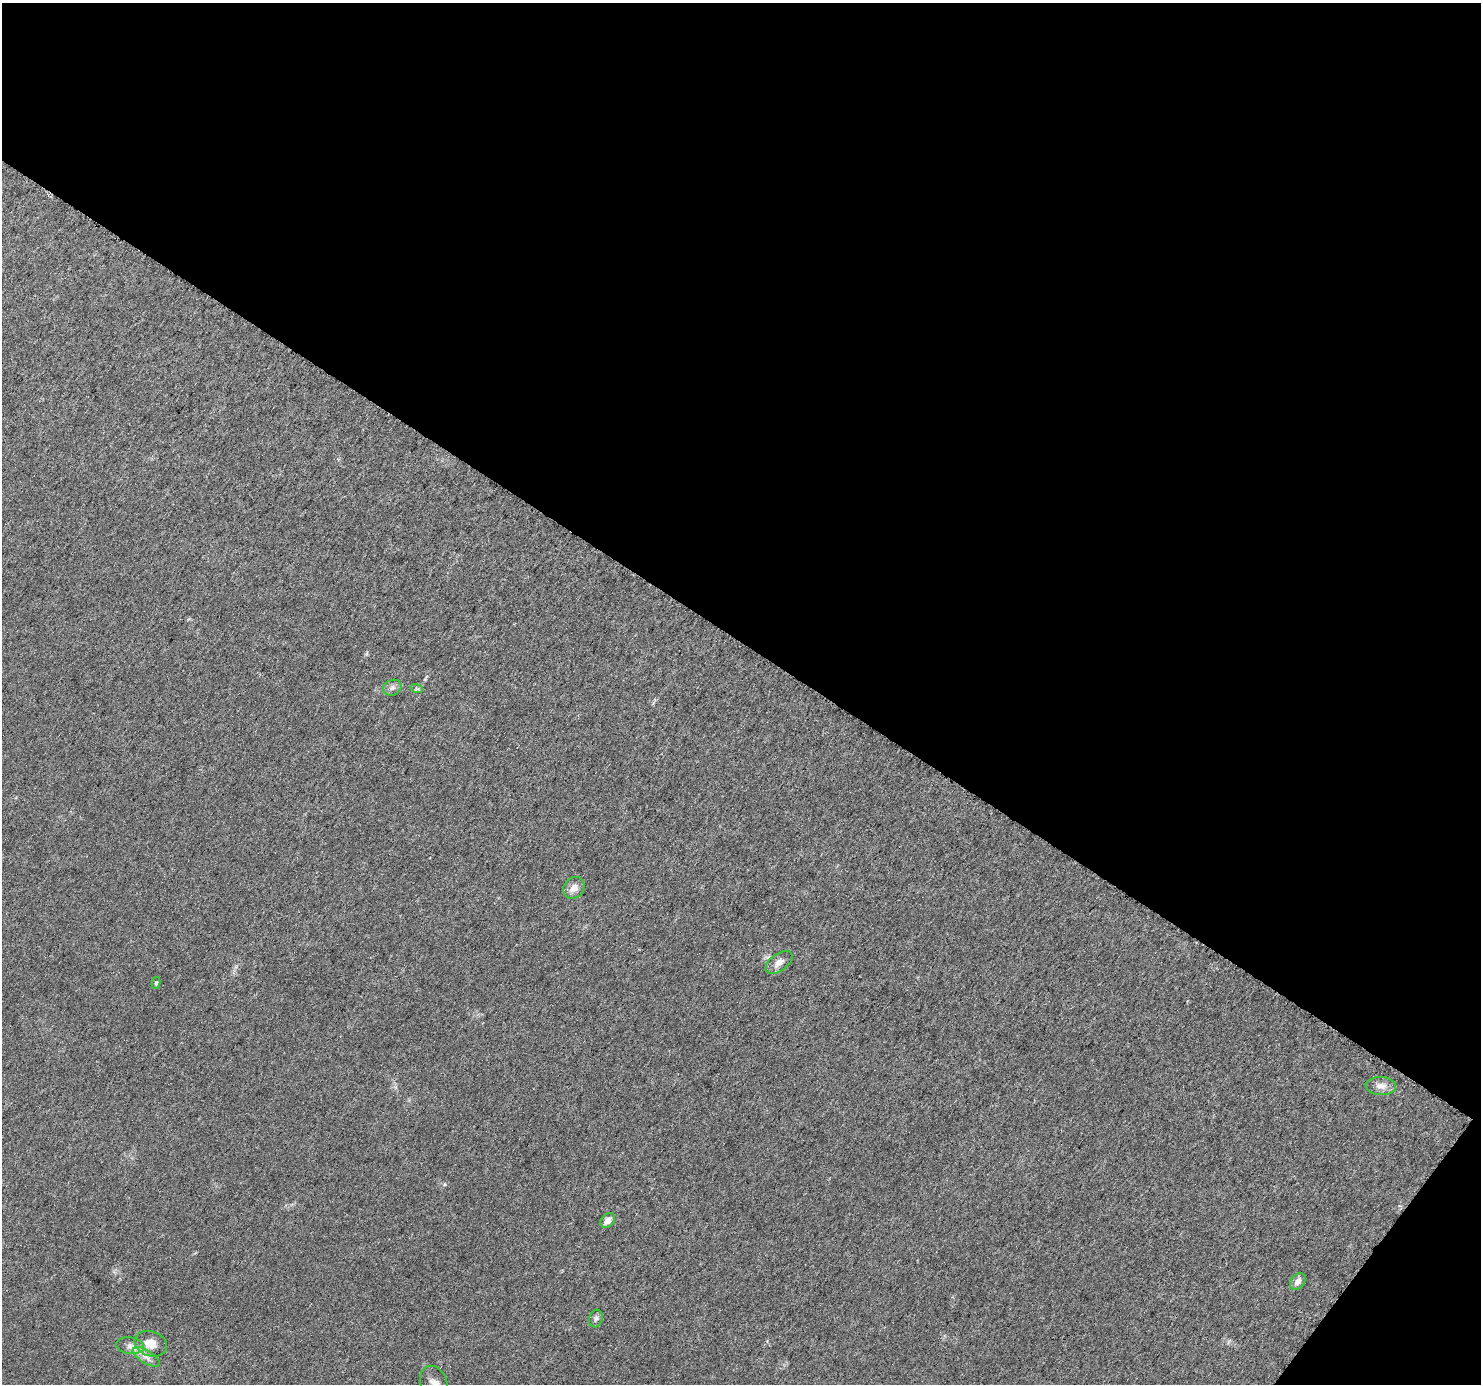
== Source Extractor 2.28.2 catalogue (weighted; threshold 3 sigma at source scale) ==
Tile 2 of 2 x 2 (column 2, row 1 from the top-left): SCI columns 1486-2964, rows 1489-2870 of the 2971 x 2995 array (HDU 1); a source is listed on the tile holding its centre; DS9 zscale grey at full resolution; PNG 1483 x 1386 px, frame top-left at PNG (2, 3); each listed source drawn as its Kron ellipse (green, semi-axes under 4 px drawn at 4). Shown black and unused: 48% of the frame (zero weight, under 3 of 6 exposures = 1% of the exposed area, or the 3 px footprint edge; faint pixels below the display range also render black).
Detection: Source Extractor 2.28.2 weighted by HDU 2 'WHT'; one run over the whole footprint, this tile lists its part. Background 0.0287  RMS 0.0045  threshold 0.0186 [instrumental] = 3 sigma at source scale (4.09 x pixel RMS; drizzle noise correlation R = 1.36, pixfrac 0.8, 0.0396/0.0396 arcsec/px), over >= 5 px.
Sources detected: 13; all 13 listed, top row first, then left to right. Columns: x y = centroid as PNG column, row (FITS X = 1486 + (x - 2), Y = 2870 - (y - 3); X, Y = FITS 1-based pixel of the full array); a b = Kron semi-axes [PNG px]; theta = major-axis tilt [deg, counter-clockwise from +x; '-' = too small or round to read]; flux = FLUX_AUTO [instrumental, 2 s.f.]
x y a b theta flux
392 688 9 7 27 1.6
417 689 6 4 -18 0.61
574 888 11 10 - 3.4
779 962 15 8 36 2.9
156 983 6 4 79 0.73
1381 1086 15 9 -3 3.2
608 1220 8 6 45 3
1298 1281 9 6 50 2.4
596 1319 9 6 72 1.2
151 1344 16 12 -19 5.5
130 1346 14 8 -8 2.6
146 1357 15 6 -32 2.9
434 1383 18 13 -66 3.8
Isophote crosses this tile's border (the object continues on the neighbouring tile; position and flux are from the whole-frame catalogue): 1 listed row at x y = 434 1383